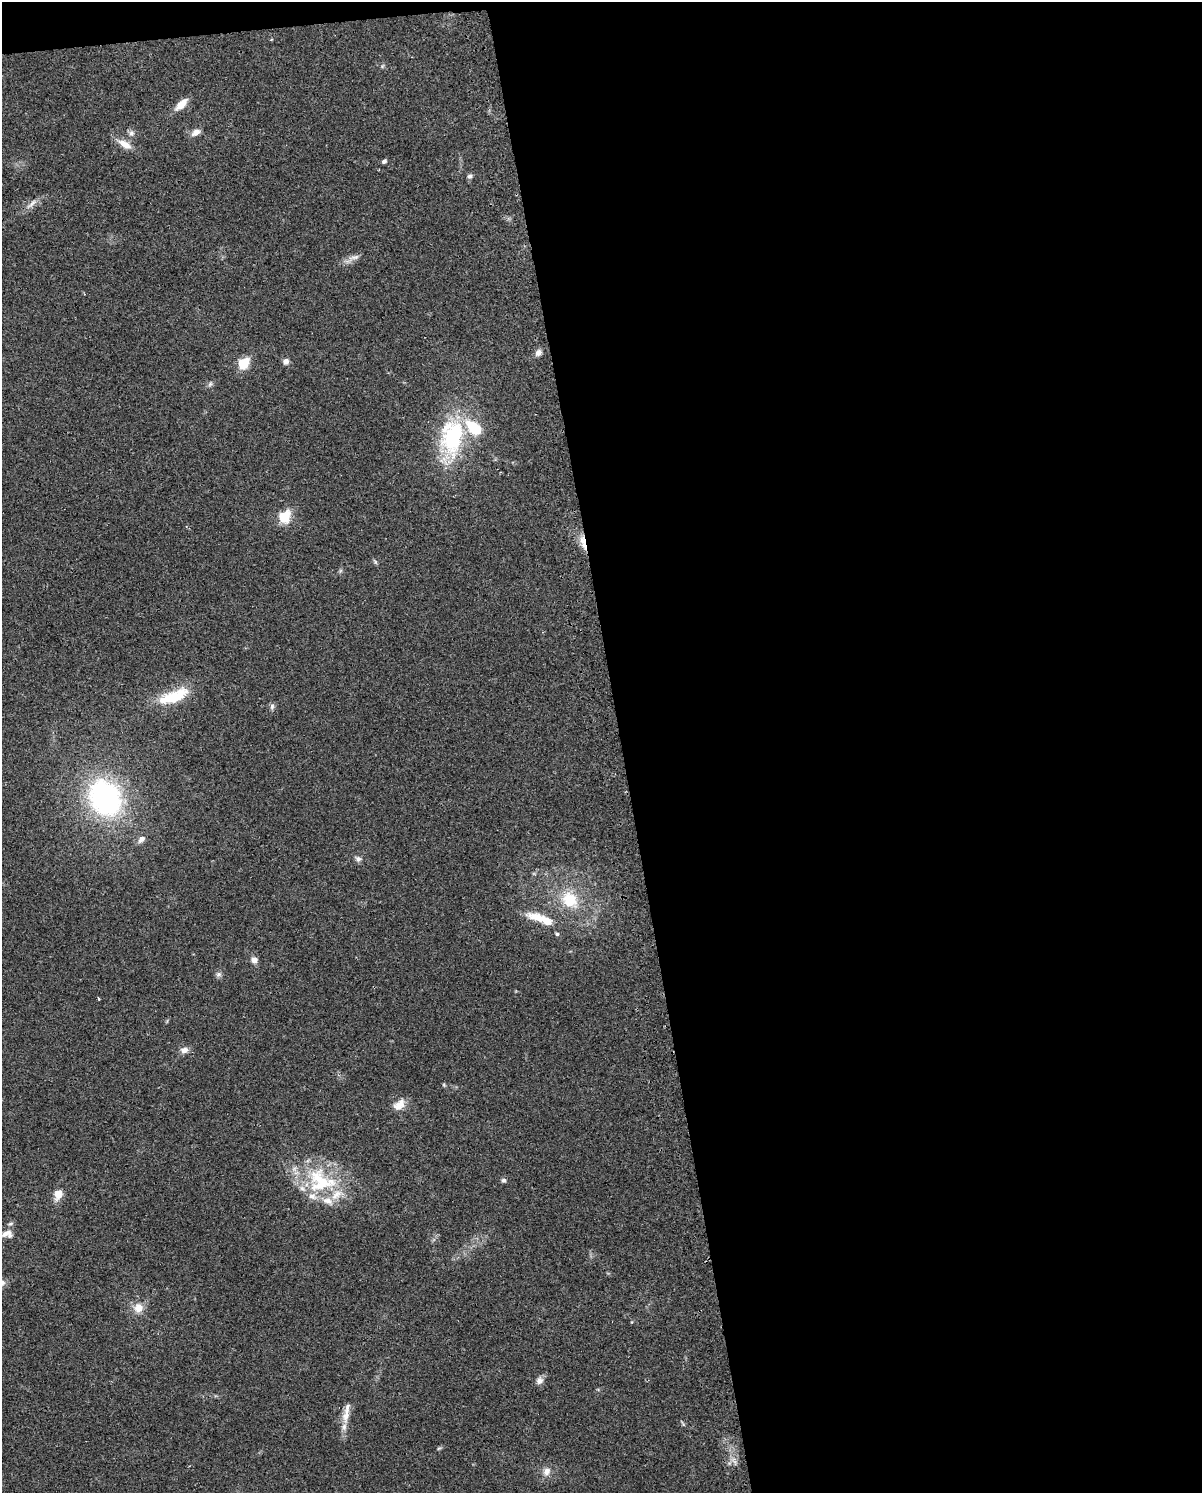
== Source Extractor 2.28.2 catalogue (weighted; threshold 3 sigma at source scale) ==
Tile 4 of 4 x 3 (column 4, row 1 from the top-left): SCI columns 3633-4832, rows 3011-4501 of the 4864 x 4573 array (HDU 1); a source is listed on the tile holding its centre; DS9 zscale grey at full resolution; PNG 1204 x 1495 px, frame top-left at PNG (2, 2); no overlay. Shown black and unused: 49% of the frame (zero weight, under 2 of 3 exposures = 2% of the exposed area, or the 3 px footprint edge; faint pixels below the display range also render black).
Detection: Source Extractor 2.28.2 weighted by HDU 2 'WHT'; one run over the whole footprint, this tile lists its part. Background 0.0646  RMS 0.0088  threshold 0.0397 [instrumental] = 3 sigma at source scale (4.5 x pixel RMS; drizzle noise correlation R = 1.50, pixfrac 1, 0.0396/0.0396 arcsec/px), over >= 5 px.
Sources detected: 49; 1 cosmic-ray / hot-pixel residue — not listed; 6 inside a brighter listed object's ellipse — not listed separately; the other 42 listed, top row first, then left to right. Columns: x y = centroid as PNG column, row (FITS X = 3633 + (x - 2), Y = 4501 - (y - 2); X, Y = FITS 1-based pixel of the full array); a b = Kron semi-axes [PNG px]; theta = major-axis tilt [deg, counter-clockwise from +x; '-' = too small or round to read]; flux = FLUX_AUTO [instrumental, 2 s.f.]
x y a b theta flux
382 66 6 4 48 1.3
181 104 16 7 44 11
196 132 12 7 27 5.5
131 133 8 7 - 3.3
125 144 20 8 -31 9.9
384 161 5 4 - 2.5
470 176 7 6 - 2.3
32 204 21 6 42 5.4
355 257 12 6 6 4.1
538 353 9 7 43 4.1
286 361 7 7 - 4.2
243 364 6 5 - 71
210 384 8 4 45 1.9
452 438 54 28 80 93
284 517 6 6 - 72
583 543 22 6 -75 9.3
375 562 8 4 -57 1.4
174 696 40 14 20 35
272 706 9 6 80 2.3
105 798 34 27 -61 180
142 839 10 7 44 4.4
358 859 8 7 - 2.9
570 900 22 17 -43 29
540 918 42 10 -19 21
557 934 5 4 - 1.5
254 960 8 7 - 5
218 974 8 7 - 2.6
98 999 3 3 - 1.3
184 1050 10 8 6 5
444 1085 5 4 - 1
399 1104 16 10 41 9.6
318 1179 36 28 -67 58
504 1180 6 6 - 2
58 1194 7 5 65 17
10 1224 8 5 29 1.9
7 1234 15 9 1 6.5
138 1308 13 11 65 10
539 1381 10 9 - 4.3
346 1415 26 9 80 11
683 1424 9 3 -61 1.2
439 1448 6 4 18 1.2
546 1471 10 9 - 5.8
Overlapping masked pixels (flux is a lower limit): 1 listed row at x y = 583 543